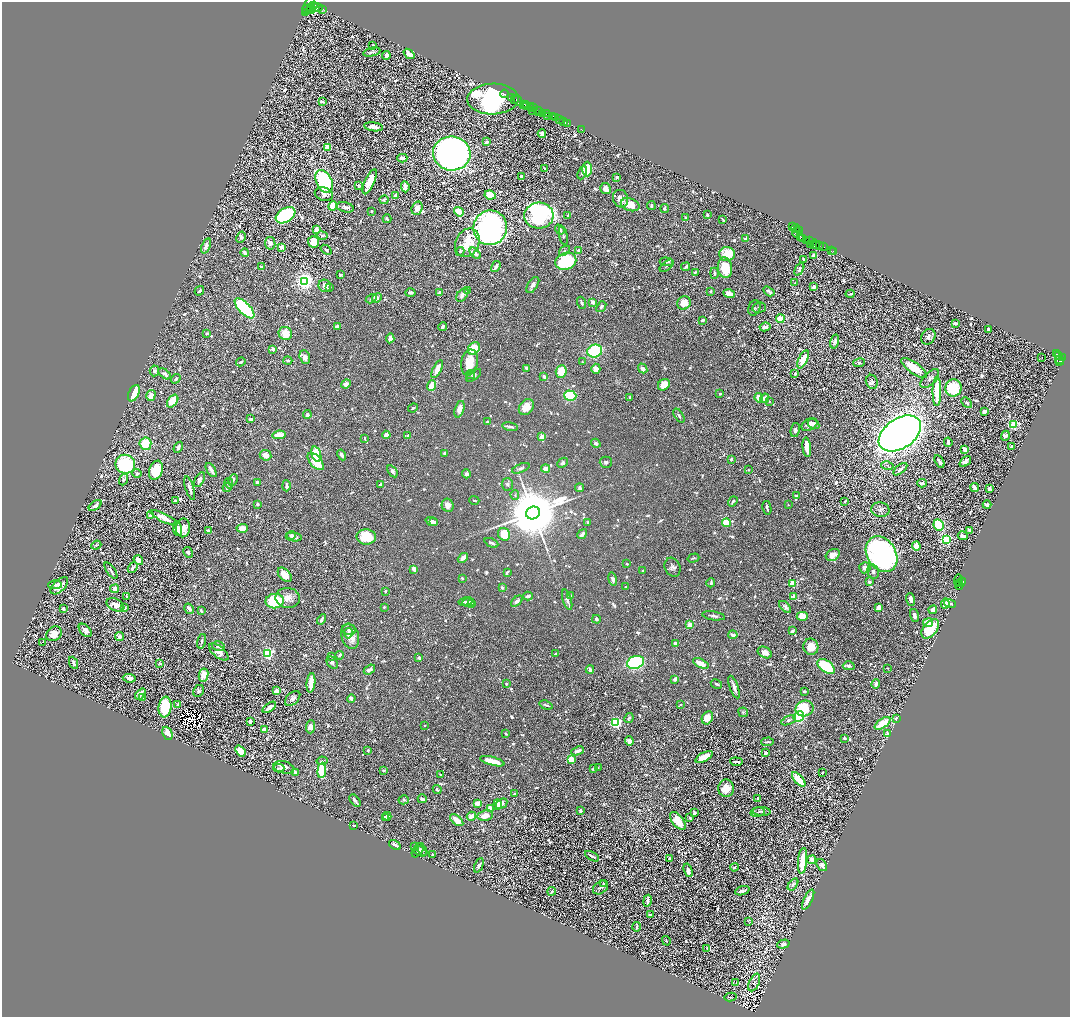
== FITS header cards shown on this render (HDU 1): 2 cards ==
NAXIS1  =                 2136
NAXIS2  =                 2029

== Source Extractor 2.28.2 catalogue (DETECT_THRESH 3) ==
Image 2136 x 2029 px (HDU 1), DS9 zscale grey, zoomed out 1/2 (1 PNG px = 2 x 2 image px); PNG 1072 x 1019 px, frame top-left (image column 1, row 2029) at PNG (2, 2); each listed source drawn as its Kron ellipse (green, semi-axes under 4 px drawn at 4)
Background 0.383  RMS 0.0091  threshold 0.0273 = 3 sigma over >= 5 px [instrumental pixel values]
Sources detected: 1739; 206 cannot appear on this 1/2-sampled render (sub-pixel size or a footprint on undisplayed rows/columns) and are neither listed nor drawn; of the other 1533, the 500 brightest by FLUX_AUTO listed and drawn (1033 fainter detections omitted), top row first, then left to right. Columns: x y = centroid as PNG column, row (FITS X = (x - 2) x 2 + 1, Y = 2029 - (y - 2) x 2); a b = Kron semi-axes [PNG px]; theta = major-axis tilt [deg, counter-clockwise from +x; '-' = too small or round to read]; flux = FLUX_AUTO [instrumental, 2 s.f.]
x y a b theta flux
309 4 10 3 62 2300
313 6 3 2 - 1400
316 7 6 4 -9 4500
308 9 6 2 3 1900
311 9 5 2 - 1600
323 9 2 1 - 110
305 13 3 1 - 470
373 46 3 2 - 6
372 52 9 3 13 6.1
409 54 6 3 -39 17
386 56 4 3 - 15
504 94 4 2 - 50
512 97 2 2 - 270
493 99 25 15 2 770
514 100 2 1 - 330
518 101 5 2 - 160
322 102 3 3 - 4.6
524 104 2 2 - 200
525 104 3 1 - 200
527 106 3 2 - 350
530 107 3 2 - 300
534 107 3 2 - 250
532 110 3 2 - 300
538 110 3 2 - 180
539 112 4 2 - 190
543 114 2 1 - 150
546 114 3 2 - 530
547 116 2 2 - 100
552 117 3 2 - 38
556 118 3 2 - 66
560 120 2 2 - 440
563 121 4 1 - 64
568 123 2 1 - 24
374 127 9 4 -7 23
582 129 2 1 - 4.8
542 134 4 3 - 7
487 142 4 2 - 5.9
328 147 3 3 - 57
452 153 19 17 -6 1400
402 158 5 3 - 8.2
545 169 2 2 - 15
587 169 7 4 90 41
582 173 7 4 66 4.5
521 176 3 2 - 4.4
617 177 3 2 - 6.3
324 181 12 7 -63 200
370 182 13 5 66 34
358 186 4 2 - 3.3
405 187 5 3 - 25
606 189 6 5 - 13
324 194 9 6 -19 9
490 195 6 4 -9 46
395 196 3 2 - 13
621 199 9 7 -69 15
384 200 4 3 - 3.2
630 205 9 6 -19 33
333 206 5 4 - 64
651 206 4 3 - 3.3
345 207 9 5 -13 9.3
417 208 7 5 72 11
664 208 4 3 - 5.1
371 211 2 2 - 3.4
459 212 5 3 - 44
285 215 11 7 33 310
707 215 2 2 - 4.5
539 216 15 13 5 380
568 216 3 2 - 5
685 218 2 2 - 16
387 219 4 2 - 6.2
723 219 3 2 - 3.6
793 227 3 2 - 120
490 228 17 16 - 970
795 228 4 2 - 140
316 230 4 3 - 18
560 230 5 3 - 11
800 230 3 3 - 390
797 232 5 3 - 460
322 235 5 4 - 3.9
563 236 10 3 -79 3.3
241 237 6 4 61 5
801 237 3 2 - 92
745 238 3 2 - 5.8
802 239 4 2 - 260
806 241 3 1 - 160
810 241 3 1 - 110
313 242 6 5 - 32
270 243 6 5 - 12
467 243 15 11 63 49
811 244 2 1 - 88
815 244 4 1 - 18
819 245 3 1 - 23
206 246 8 4 70 10
814 246 2 1 - 8.9
281 247 3 2 - 19
823 247 2 2 - 250
326 250 6 4 -38 5.5
460 251 4 3 - 4.3
564 251 6 3 38 3
579 251 4 4 - 7.6
831 251 2 1 - 6.1
833 251 2 1 - 6.5
245 253 4 3 - 7.9
475 253 7 4 -46 11
727 254 8 7 - 58
814 255 4 3 - 28
803 259 3 2 - 5.6
566 261 10 8 20 190
666 262 6 3 -5 6.2
667 266 8 3 40 3.5
261 267 3 2 - 4.6
496 267 6 2 58 8.9
686 267 4 2 - 4.6
725 268 10 7 -83 57
799 269 7 3 62 4.2
695 272 4 2 - 3.3
714 273 5 3 - 4.1
340 275 3 3 - 3
305 281 4 4 - 1300
795 283 2 2 - 4.2
533 285 9 5 57 8.7
325 286 6 6 - 13
814 287 4 3 - 5.8
330 288 2 2 - 4.8
467 290 4 3 - 4.4
199 291 5 3 - 3.4
710 291 3 3 - 3.4
769 291 6 2 -31 6
410 293 5 3 - 4.9
439 293 4 3 - 5.2
729 294 6 3 -18 27
850 294 4 2 - 4.7
462 295 7 5 52 9.8
377 298 5 4 - 7.5
371 299 6 3 29 3.8
593 302 4 3 - 9.5
582 303 6 2 -69 6
684 303 7 6 - 30
601 307 6 3 52 6.2
244 308 13 5 -46 260
754 308 8 6 68 4.7
759 308 7 5 8 4.9
780 319 4 3 - 44
703 320 3 2 - 6.9
955 323 4 2 - 8.2
338 326 2 2 - 28
443 327 4 3 - 6.8
765 327 5 4 - 11
989 329 4 3 - 5.8
207 333 4 3 - 3.9
285 333 7 6 - 36
928 337 8 6 60 7.9
390 338 5 3 - 8.4
835 342 7 4 73 7.4
474 348 7 5 48 48
273 349 3 3 - 9.9
595 351 7 6 - 130
1056 354 4 2 - 87
1059 356 3 2 - 120
305 357 7 5 -73 9.4
1042 358 2 1 - 3.9
1063 358 2 2 - 280
803 359 10 4 64 41
1060 359 3 3 - 230
288 361 4 3 - 4.9
1059 361 5 2 - 160
241 362 5 3 - 3.2
469 362 13 8 79 46
582 362 2 2 - 3.2
859 363 6 4 10 3
526 368 4 3 - 5.1
643 368 5 4 - 9.4
914 368 15 5 -35 43
437 369 10 3 63 39
596 369 5 4 - 14
154 371 5 4 - 9.3
561 372 6 5 - 44
165 374 7 4 -37 8.5
470 374 5 3 - 3.1
795 374 3 3 - 4.9
474 375 9 4 36 7.1
544 376 3 3 - 7.9
176 379 5 3 - 3.5
930 379 12 6 46 6.5
872 382 7 6 - 3.8
346 384 5 4 - 10
664 385 6 5 - 27
432 386 5 4 - 28
953 388 8 8 - 92
937 391 15 4 90 59
134 393 9 5 64 61
720 394 2 2 - 3.2
151 395 5 4 - 24
570 396 6 5 - 160
630 397 3 2 - 3.2
759 398 5 3 - 23
765 398 5 4 - 11
173 401 7 4 53 52
769 401 4 3 - 3.2
967 403 6 3 -44 4.6
526 407 9 6 53 25
413 408 5 3 - 3.2
459 409 8 4 72 17
984 412 3 3 - 14
307 415 4 3 - 5.6
679 416 8 3 -57 4.4
251 419 4 3 - 6.6
488 422 3 2 - 3.5
814 424 6 4 -31 9.6
1013 424 4 3 - 220
809 425 8 5 30 8.4
510 427 8 3 -12 6.8
795 430 7 4 78 4.4
900 433 23 15 34 3100
279 435 7 4 6 24
386 435 4 2 - 18
408 435 2 2 - 7.8
1005 436 5 4 - 7.3
542 437 3 2 - 41
365 438 3 2 - 3.3
948 442 5 2 - 13
596 443 5 4 - 5.2
145 444 6 6 - 56
178 447 6 3 59 6.1
807 447 10 3 -83 30
1012 447 4 3 - 6.2
964 449 3 3 - 22
444 453 3 2 - 4.3
316 454 8 4 -72 68
266 455 6 5 - 20
341 455 5 3 - 8
731 459 4 3 - 3.5
316 461 10 5 -48 40
939 461 7 2 -57 6.3
965 461 7 4 40 9.3
606 462 6 5 - 5
562 463 6 4 44 4.9
125 464 10 9 - 170
887 465 6 3 -12 3.3
521 468 9 4 22 5.6
546 469 4 3 - 13
900 469 8 3 40 10
156 470 10 6 71 62
211 470 8 2 -58 13
748 470 2 2 - 4.4
392 471 7 4 -56 6
137 473 4 4 - 5
466 474 4 4 - 7.6
123 480 6 4 68 5.8
199 480 8 3 62 9.1
233 480 6 3 65 5.5
257 482 3 3 - 6.4
229 483 5 3 - 10
922 483 5 3 - 6.6
380 484 3 2 - 3.5
507 484 6 5 - 4.7
286 486 5 3 - 8.4
227 487 4 3 - 4.2
190 488 12 3 -73 9.1
579 488 4 4 - 5
975 488 4 3 - 15
989 488 3 3 - 8.7
515 495 5 4 - 3.4
796 496 4 3 - 5
175 500 3 2 - 7.2
474 500 5 2 - 3.3
733 501 5 2 - 3.5
845 501 3 2 - 3.1
258 504 3 2 - 3.8
448 505 7 6 - 12
788 505 2 2 - 3
987 505 4 3 - 5.4
95 506 7 3 36 9.5
767 508 7 3 -78 4.5
880 510 9 7 -9 8.3
533 513 7 6 - 28000
150 515 3 2 - 4
164 518 14 4 -27 33
432 521 6 3 -20 17
434 522 4 3 - 8.1
588 522 3 2 - 6
726 523 4 4 - 44
939 525 6 5 - 220
183 528 9 7 86 23
242 528 6 4 3 30
177 529 7 4 -80 13
970 530 3 2 - 5.6
208 531 4 3 - 6.6
504 534 6 5 - 54
582 534 5 3 - 8.1
292 535 4 4 - 6.5
963 536 5 3 - 9.8
294 537 8 4 -7 8.4
366 537 10 7 -2 73
946 539 4 3 - 350
491 543 7 3 -25 6.7
96 545 5 3 - 3.6
916 546 4 3 - 39
188 552 5 4 - 7.7
882 554 19 14 -58 570
833 555 7 5 27 17
463 558 6 3 41 14
693 558 6 2 17 3.3
138 560 5 4 - 9.8
627 564 3 2 - 3.6
673 567 10 7 -62 7.8
133 568 6 3 52 7.1
865 568 5 5 - 14
414 569 4 3 - 15
111 571 9 3 -56 5.5
643 571 2 2 - 3.5
507 572 4 2 - 4.9
873 572 7 5 -76 7.1
285 575 8 5 -46 26
462 578 2 2 - 4.5
613 579 7 4 -77 6.5
958 580 6 2 89 120
869 582 3 3 - 6
963 582 3 2 - 470
711 583 4 3 - 4.5
792 583 3 3 - 110
960 583 2 1 - 190
55 585 7 4 1 3.9
959 585 4 2 - 160
59 586 11 6 43 22
625 587 2 2 - 3.5
502 588 3 2 - 5.3
115 589 4 4 - 14
385 591 2 2 - 3.6
127 596 2 2 - 12
528 596 5 3 - 7.4
570 596 3 2 - 5.9
794 596 2 2 - 35
288 598 12 10 -7 21
567 600 11 4 -73 6.8
911 600 6 3 -73 11
275 601 9 7 8 140
466 601 7 3 13 4.6
517 601 7 4 41 11
468 602 6 3 4 5.8
471 603 4 3 - 3.9
945 604 5 3 - 15
950 604 6 3 -17 4.4
115 605 9 6 -26 16
384 607 2 2 - 4.2
785 607 7 4 -44 6.1
878 607 4 3 - 17
63 608 3 3 - 5.7
125 608 3 2 - 4.3
189 609 5 3 - 9.7
933 610 4 4 - 12
201 611 4 2 - 4
714 616 11 3 -8 6.5
802 616 5 4 - 28
914 616 7 4 -73 6.3
321 619 5 3 - 5.7
596 619 4 3 - 4.6
928 623 5 4 - 45
690 625 3 3 - 45
930 629 11 6 53 76
85 630 8 5 -46 12
349 630 7 5 -12 5.9
792 631 4 3 - 6.2
348 633 5 3 - 4.7
54 634 8 6 34 28
733 635 4 3 - 8.5
350 636 13 8 -73 24
119 637 4 4 - 7.4
202 641 7 3 76 6.1
43 643 2 2 - 25
675 644 4 3 - 17
218 646 6 4 -15 3.3
811 647 8 7 - 32
219 652 11 5 -39 10
765 652 7 5 -29 14
268 653 3 3 - 340
556 654 2 2 - 5
339 655 4 4 - 3
332 656 2 2 - 8
419 658 2 2 - 17
635 662 9 6 19 350
73 663 6 3 -66 4.6
332 663 7 5 -51 5.2
701 663 8 4 -25 21
160 664 4 3 - 3.1
826 666 10 5 -36 190
849 666 6 4 1 6.6
888 668 2 2 - 3.1
590 669 4 3 - 9.4
369 670 6 3 36 11
204 675 6 4 79 23
129 678 6 4 -7 10
675 679 3 2 - 15
311 683 10 3 84 47
506 684 2 2 - 3.6
716 684 6 3 -29 4
876 684 5 3 - 6.7
734 687 12 3 -71 11
199 691 6 5 - 3.9
276 691 2 2 - 52
804 691 4 3 - 3.7
140 694 6 3 50 19
143 698 4 3 - 5.3
293 698 9 5 45 9.2
351 699 4 3 - 14
178 704 3 3 - 4.4
546 705 7 2 -17 4
681 705 2 2 - 4.6
165 707 10 6 83 100
269 707 8 3 35 10
805 709 9 7 20 93
743 712 5 4 - 3.3
799 716 6 4 48 180
629 718 5 4 - 3.6
707 718 7 5 63 21
896 718 3 2 - 5.6
789 720 8 3 25 7.2
250 721 3 3 - 7.7
616 723 3 3 - 490
883 723 9 4 34 43
424 725 2 2 - 3.5
310 727 6 4 88 16
264 729 2 2 - 32
167 733 7 4 -68 30
506 734 2 2 - 3.2
887 734 4 3 - 7.8
844 738 3 2 - 3
629 741 5 4 - 11
767 742 6 2 4 4.2
368 750 3 3 - 4.3
240 751 6 4 -51 31
577 751 7 3 20 13
766 753 3 2 - 11
704 757 9 4 28 24
571 760 4 4 - 44
322 761 5 3 - 3.1
492 761 12 4 -15 40
736 762 6 2 -5 6
284 767 10 6 -13 14
598 767 2 2 - 3.1
279 768 5 3 - 3.6
593 769 3 3 - 4.1
322 770 8 3 86 140
384 770 4 3 - 3.6
295 772 2 2 - 17
822 772 2 2 - 3.9
441 775 3 2 - 3.1
799 779 9 3 -48 52
726 788 8 8 - 29
437 789 4 2 - 4.3
515 794 3 2 - 4.4
758 798 2 2 - 3
422 799 4 3 - 7.4
404 800 5 4 - 3.6
355 801 7 2 -52 5.7
477 803 4 3 - 17
497 804 5 3 - 9.6
501 804 6 4 32 13
490 808 4 3 - 16
580 811 3 3 - 3.8
762 811 9 4 -2 4.4
758 812 7 4 12 3.2
694 813 4 3 - 7.6
387 816 4 3 - 8.4
471 816 5 3 - 20
485 816 8 5 9 21
385 817 3 2 - 5.3
690 818 3 2 - 3.5
457 820 8 4 -40 24
678 821 10 5 -51 46
353 826 2 2 - 13
395 845 6 3 -32 9.9
415 846 2 2 - 13
422 849 7 4 -54 3.6
418 850 8 4 55 5
420 851 7 4 -29 4.8
432 854 2 2 - 5.6
592 856 8 2 -29 5.5
669 858 3 3 - 3.6
812 860 5 4 - 9.1
803 861 13 4 84 72
479 865 7 3 65 5.2
822 865 6 4 -53 7.6
734 867 4 2 - 3.1
688 870 7 4 -72 9.9
604 884 4 3 - 3
793 884 7 3 55 3.6
600 888 8 6 37 4.7
552 891 4 3 - 3.2
742 891 7 3 19 5.9
808 900 11 4 64 17
648 901 6 3 80 7.5
650 915 3 2 - 7.2
748 921 2 1 - 35
637 927 5 2 - 3.4
666 941 5 3 - 3
783 944 6 4 17 5.4
707 948 2 2 - 3.1
736 982 2 1 - 6.5
754 983 9 5 66 4.7
731 997 6 4 12 3.1
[1033 fainter detections neither listed nor drawn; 206 sub-pixel or undisplayed-footprint detections neither listed nor drawn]